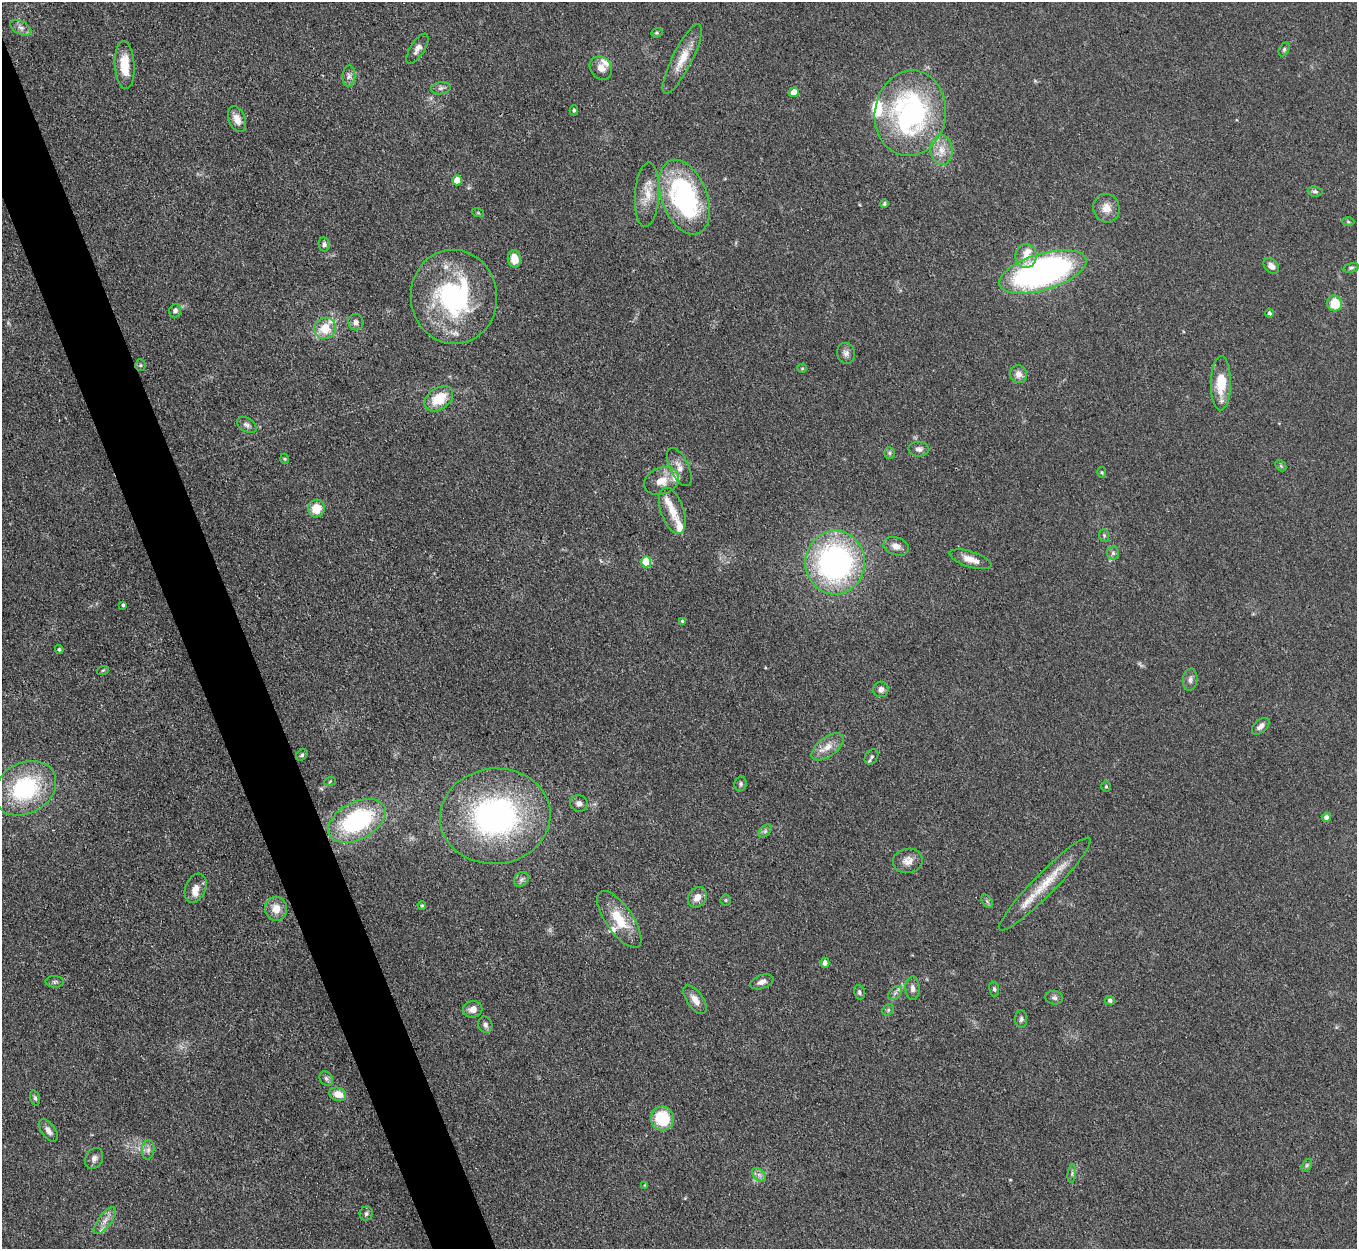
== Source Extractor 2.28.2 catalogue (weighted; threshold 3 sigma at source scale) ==
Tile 11 of 4 x 4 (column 3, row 3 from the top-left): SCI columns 2714-4068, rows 1523-2769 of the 5427 x 5413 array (HDU 1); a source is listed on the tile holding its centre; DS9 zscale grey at full resolution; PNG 1359 x 1251 px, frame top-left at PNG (2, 2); each listed source drawn as its Kron ellipse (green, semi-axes under 4 px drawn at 4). Shown black and unused: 4% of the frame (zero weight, under 3 of 4 exposures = <1% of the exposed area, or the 3 px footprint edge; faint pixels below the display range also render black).
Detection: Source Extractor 2.28.2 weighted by HDU 2 'WHT'; one run over the whole footprint, this tile lists its part. Background 0.107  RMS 0.0065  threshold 0.0295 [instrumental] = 3 sigma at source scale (4.5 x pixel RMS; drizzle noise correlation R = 1.50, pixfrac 1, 0.05/0.05 arcsec/px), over >= 5 px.
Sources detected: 124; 1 too faint to see at this stretch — neither listed nor drawn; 11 inside a brighter listed object's ellipse — not listed separately; the other 112 listed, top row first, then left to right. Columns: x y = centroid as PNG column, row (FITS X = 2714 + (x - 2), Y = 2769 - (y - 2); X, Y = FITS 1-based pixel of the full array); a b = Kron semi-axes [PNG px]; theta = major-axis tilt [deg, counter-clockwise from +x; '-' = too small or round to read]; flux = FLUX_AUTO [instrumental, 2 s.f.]
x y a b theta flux
21 28 11 6 -28 3.1
657 33 6 4 20 0.91
417 49 17 7 58 3.8
1284 49 7 5 64 1.3
682 59 38 10 63 12
125 65 24 10 -87 14
601 68 12 10 -49 5.3
349 76 10 6 88 2.7
441 88 10 6 10 2.3
794 92 5 4 - 8.5
574 110 5 4 - 1.2
910 113 43 35 82 140
237 119 13 8 -68 6.7
941 150 15 11 -85 8.2
457 180 5 4 - 9.6
1315 191 7 5 -9 1.6
647 195 32 12 86 12
684 197 39 22 -69 110
884 204 4 4 - 1.1
1106 208 14 13 - 7
478 213 6 4 -19 0.83
1348 222 6 4 -3 0.86
324 244 7 5 -78 1.9
1026 256 12 10 82 7.3
514 259 9 6 -83 8
1271 266 9 6 -42 3.4
1351 268 8 4 14 1.3
1043 272 45 18 17 240
454 297 47 43 -84 110
1335 303 8 7 - 14
175 311 7 6 - 2.5
1270 313 4 4 - 1.3
356 322 8 7 - 2.7
325 328 11 10 - 14
846 353 10 9 - 3.1
140 365 5 5 - 1
802 368 5 4 - 0.76
1018 374 9 8 - 4.1
1221 383 27 10 89 19
439 399 16 10 35 17
247 425 11 6 -32 2.3
919 449 10 7 -2 2.7
889 453 6 5 - 1.2
285 459 5 3 - 0.66
1281 466 6 4 -46 0.95
679 467 20 9 -64 5.6
1102 473 6 4 -77 0.81
662 481 18 13 19 9.3
316 509 9 8 - 11
672 511 24 11 -71 9.4
1104 535 6 5 - 1.1
896 546 13 9 -20 4.5
1113 553 6 6 - 1.7
970 559 22 8 -17 7
646 562 5 5 - 28
835 562 32 30 88 170
123 605 3 3 - 1
682 621 4 4 - 0.76
59 649 4 3 - 0.94
103 670 6 4 18 0.75
1190 680 11 7 84 2.5
881 689 8 7 - 3.2
1261 726 10 6 42 3.1
827 747 18 9 37 7.6
302 755 6 5 - 1.3
871 757 8 6 55 1.5
330 781 6 3 20 0.72
740 784 7 6 - 1.4
1106 786 5 4 - 0.81
25 788 33 25 30 66
579 803 9 8 - 3
495 816 55 47 6 160
1326 817 4 4 - 2.9
357 821 31 18 27 85
765 831 8 5 46 1.7
908 861 15 12 9 5.8
521 879 8 6 46 2.1
1045 884 64 11 45 23
196 888 15 10 68 6
697 897 11 8 56 6
726 900 5 5 - 0.83
987 901 7 4 -56 1.1
422 905 4 3 - 0.86
276 909 12 11 - 8.2
619 919 33 13 -55 20
825 963 5 4 - 3.4
55 982 9 5 -2 1.3
762 982 12 6 19 3.4
913 988 12 7 -89 3.2
994 989 7 5 -80 1.3
859 992 7 5 -72 1.4
895 993 8 5 45 1.9
1054 998 9 6 -6 1.9
695 1000 16 8 -54 5.9
1110 1000 5 4 - 1.6
473 1009 10 8 13 4.7
888 1010 6 5 - 1.1
1021 1019 9 6 -87 1.8
485 1025 8 7 - 2.3
326 1078 8 6 -57 1.8
338 1094 8 6 -18 8.3
35 1098 8 5 -75 1.3
662 1118 12 11 - 26
48 1131 13 7 -53 3.5
148 1150 9 6 80 2.5
94 1158 11 8 63 3.1
1307 1165 7 4 59 1.2
1072 1174 9 3 85 1.4
759 1175 8 5 -45 2.2
645 1185 4 4 - 0.55
366 1214 7 6 - 1.5
105 1221 16 6 52 4.7